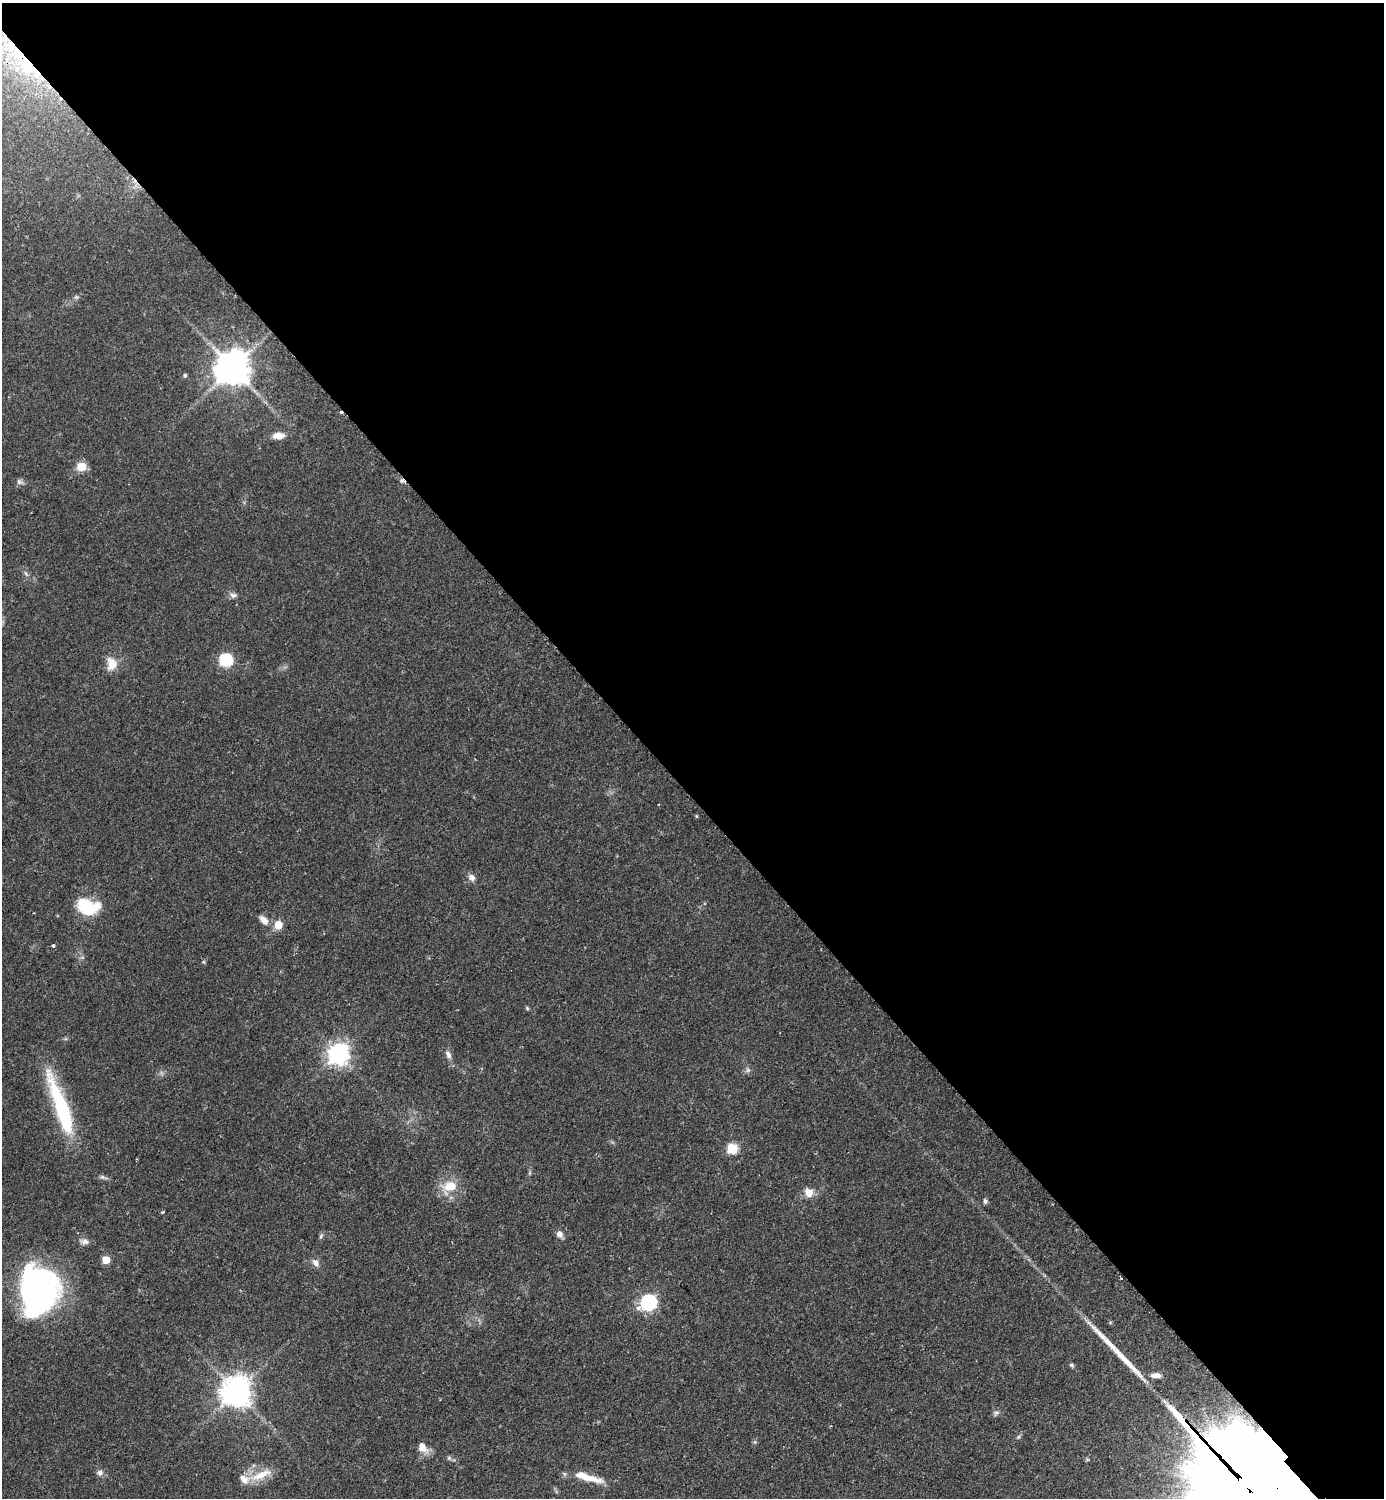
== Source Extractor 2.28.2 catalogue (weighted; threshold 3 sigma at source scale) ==
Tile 3 of 4 x 4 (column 3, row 1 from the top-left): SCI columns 3105-4486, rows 4534-6029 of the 6069 x 6073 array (HDU 1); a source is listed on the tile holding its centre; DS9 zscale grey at full resolution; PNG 1386 x 1500 px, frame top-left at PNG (2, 3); no overlay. Shown black and unused: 53% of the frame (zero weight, under 2 of 3 exposures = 3% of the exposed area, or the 3 px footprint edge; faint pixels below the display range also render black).
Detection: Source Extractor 2.28.2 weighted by HDU 2 'WHT'; one run over the whole footprint, this tile lists its part. Background 0.142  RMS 0.0068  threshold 0.0305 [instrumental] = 3 sigma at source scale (4.5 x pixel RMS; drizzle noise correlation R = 1.50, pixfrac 1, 0.05/0.05 arcsec/px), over >= 5 px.
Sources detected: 54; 2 inside a brighter object's white glare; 2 cosmic-ray / hot-pixel residue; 1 long thin detection or spike segment (spike, bleed or trail) — not listed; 3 inside a brighter listed object's ellipse — not listed separately; the other 46 listed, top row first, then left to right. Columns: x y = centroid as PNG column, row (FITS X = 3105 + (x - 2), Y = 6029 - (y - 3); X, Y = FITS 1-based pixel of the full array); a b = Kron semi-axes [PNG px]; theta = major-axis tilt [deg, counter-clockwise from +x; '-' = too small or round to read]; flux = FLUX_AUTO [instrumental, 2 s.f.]
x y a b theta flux
27 62 79 26 -51 84
232 368 10 10 - 1500
185 375 5 4 - 1.2
278 436 14 7 2 6.1
82 467 5 5 - 24
20 482 10 7 -24 2.1
26 574 9 4 -55 1.6
233 595 11 7 4 2.5
226 660 6 6 - 81
111 664 17 13 -80 8.8
696 816 5 3 - 0.61
472 877 10 8 -46 3.1
87 906 22 15 -13 34
264 920 14 8 -46 5.1
278 925 9 8 - 7.9
53 945 4 4 - 1.1
203 962 5 5 - 0.86
527 1008 6 4 -47 0.88
338 1054 8 8 - 420
448 1054 12 6 -63 3.1
748 1070 6 6 - 1.6
61 1107 76 14 -70 63
732 1149 6 5 - 42
529 1173 6 4 71 0.98
450 1186 17 13 17 13
809 1193 11 9 -50 6.9
985 1201 7 5 -78 1.5
163 1212 4 3 - 0.66
559 1234 7 6 - 3.9
321 1236 7 4 60 1.2
84 1241 14 7 -12 3.1
106 1260 5 5 - 16
315 1263 10 8 -53 3.4
39 1289 49 33 -89 200
649 1302 7 7 - 160
1071 1365 6 5 - 1.2
1156 1375 13 7 0 4.3
236 1392 10 9 - 1000
996 1413 9 5 45 1.7
1018 1437 6 4 71 0.98
422 1447 11 8 -57 7.8
449 1458 6 5 - 1.2
1087 1459 6 3 -72 0.79
100 1473 9 8 - 2.6
261 1475 35 10 22 13
583 1476 36 9 -17 13
Overlapping masked pixels (flux is a lower limit): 1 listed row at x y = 27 62